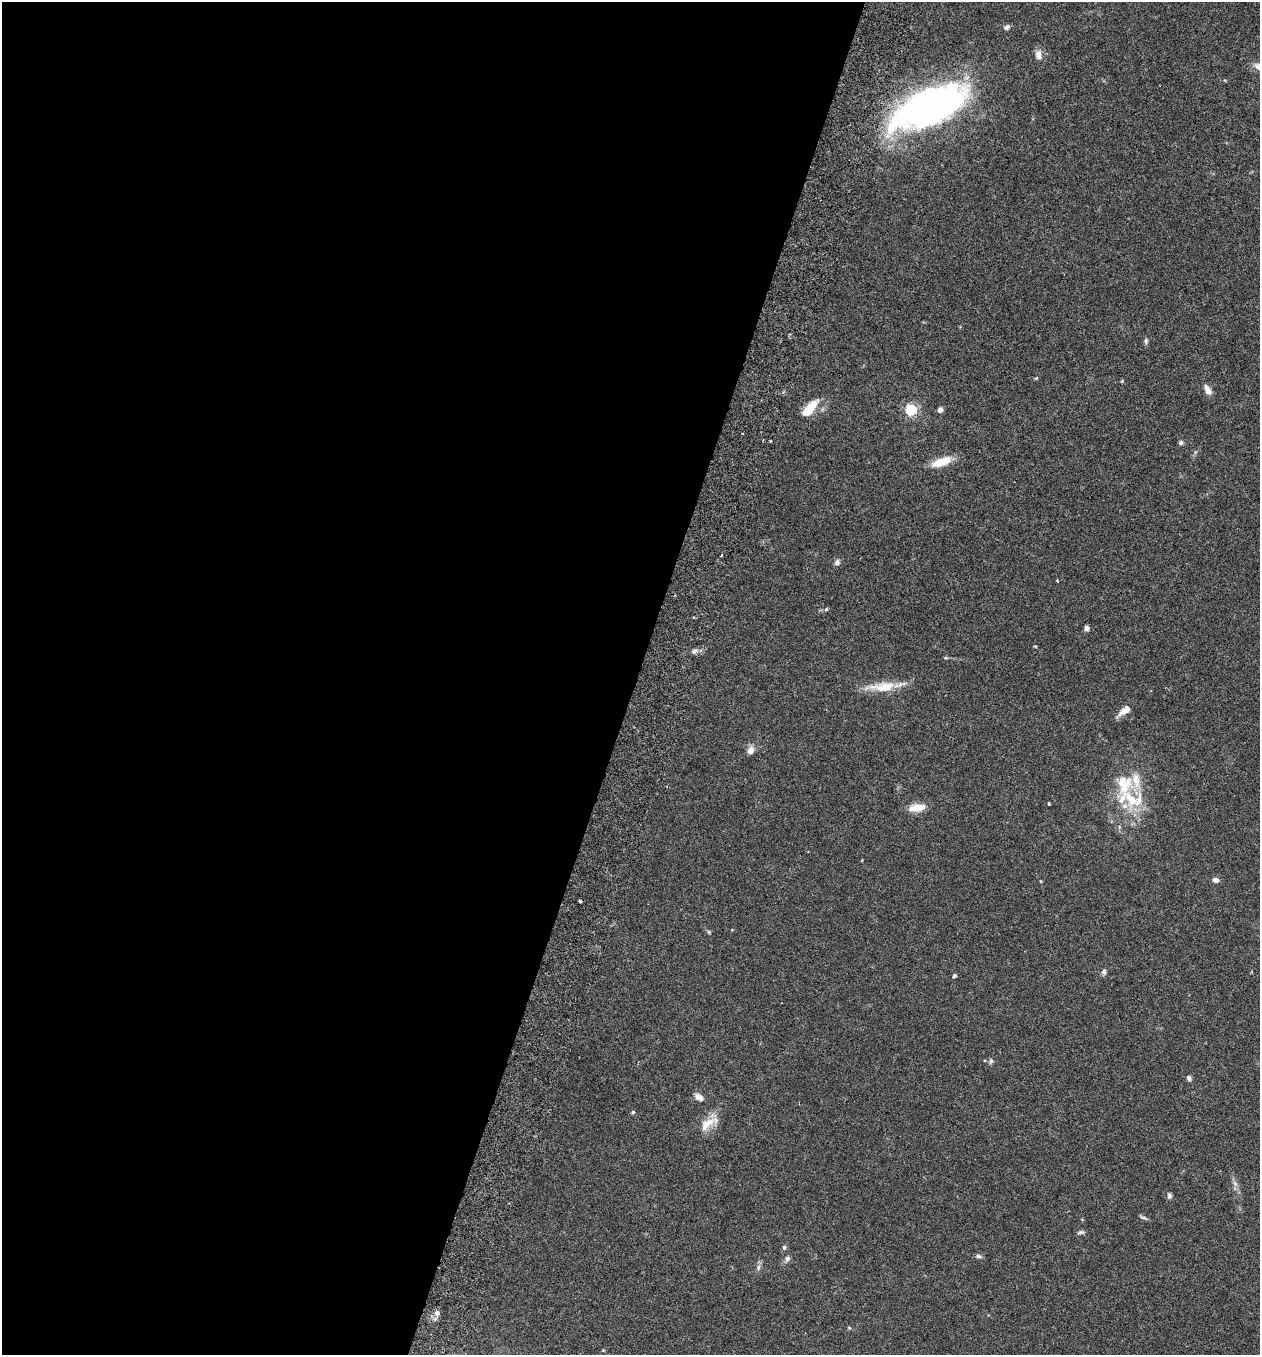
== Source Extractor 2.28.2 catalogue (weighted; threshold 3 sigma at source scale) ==
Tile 5 of 4 x 4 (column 1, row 2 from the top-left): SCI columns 192-1449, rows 2737-4089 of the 5545 x 5467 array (HDU 1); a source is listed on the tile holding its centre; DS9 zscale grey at full resolution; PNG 1262 x 1357 px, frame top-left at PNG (2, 2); no overlay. Shown black and unused: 50% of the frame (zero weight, under 3 of 6 exposures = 3% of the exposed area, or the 3 px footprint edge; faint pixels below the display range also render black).
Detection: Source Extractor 2.28.2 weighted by HDU 2 'WHT'; one run over the whole footprint, this tile lists its part. Background 0.0176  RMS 0.002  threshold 0.00801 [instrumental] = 3 sigma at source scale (4.09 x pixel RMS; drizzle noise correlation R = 1.36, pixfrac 0.8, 0.05/0.05 arcsec/px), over >= 5 px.
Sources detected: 54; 2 inside a brighter object's white glare — not listed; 5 inside a brighter listed object's ellipse — not listed separately; the other 47 listed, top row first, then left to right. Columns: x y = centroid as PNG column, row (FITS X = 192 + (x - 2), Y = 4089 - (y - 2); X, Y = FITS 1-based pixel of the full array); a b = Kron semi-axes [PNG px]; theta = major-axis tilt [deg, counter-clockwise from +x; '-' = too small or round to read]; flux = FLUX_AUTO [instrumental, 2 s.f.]
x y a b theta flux
1007 27 9 6 31 0.53
1038 55 12 8 -77 1.3
1259 67 15 8 -32 1.3
934 100 63 47 -2 59
1146 341 8 5 90 0.41
1036 378 5 4 - 0.19
1122 381 5 3 - 0.17
1208 390 12 6 -61 1.5
810 408 24 9 50 4.1
911 410 5 5 - 20
940 410 4 4 - 1.2
770 440 2 2 - 0.21
1181 443 5 4 - 0.46
941 462 25 9 19 3.5
837 562 8 7 - 0.59
1057 580 4 3 - 0.15
826 609 6 4 45 0.25
1087 628 6 5 - 0.54
1035 646 3 3 - 0.24
695 651 8 6 38 0.57
946 658 6 3 -18 0.22
883 687 36 12 4 4.6
1124 711 18 7 35 1.7
750 750 9 7 68 1.2
1124 784 35 24 -90 7.9
1049 803 4 2 - 0.16
917 808 19 9 8 2.6
1215 880 7 6 - 0.8
580 901 3 3 - 0.37
709 932 6 4 -45 0.24
1104 971 9 6 87 0.46
954 976 5 4 - 0.33
991 1061 8 5 75 0.38
1189 1078 7 5 -61 0.49
699 1097 10 6 -32 1.3
633 1112 5 4 - 0.27
707 1124 25 12 40 3
1235 1183 8 6 -69 0.62
1169 1196 8 5 -85 0.52
1144 1218 11 3 -18 0.37
1081 1232 10 4 16 0.41
784 1247 6 5 - 0.32
978 1256 8 6 -20 0.48
787 1259 8 6 62 0.6
758 1267 9 4 81 0.48
437 1313 7 7 - 0.62
849 1328 5 4 - 0.2
Isophote crosses this tile's border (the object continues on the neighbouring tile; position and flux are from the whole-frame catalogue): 1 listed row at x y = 1259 67